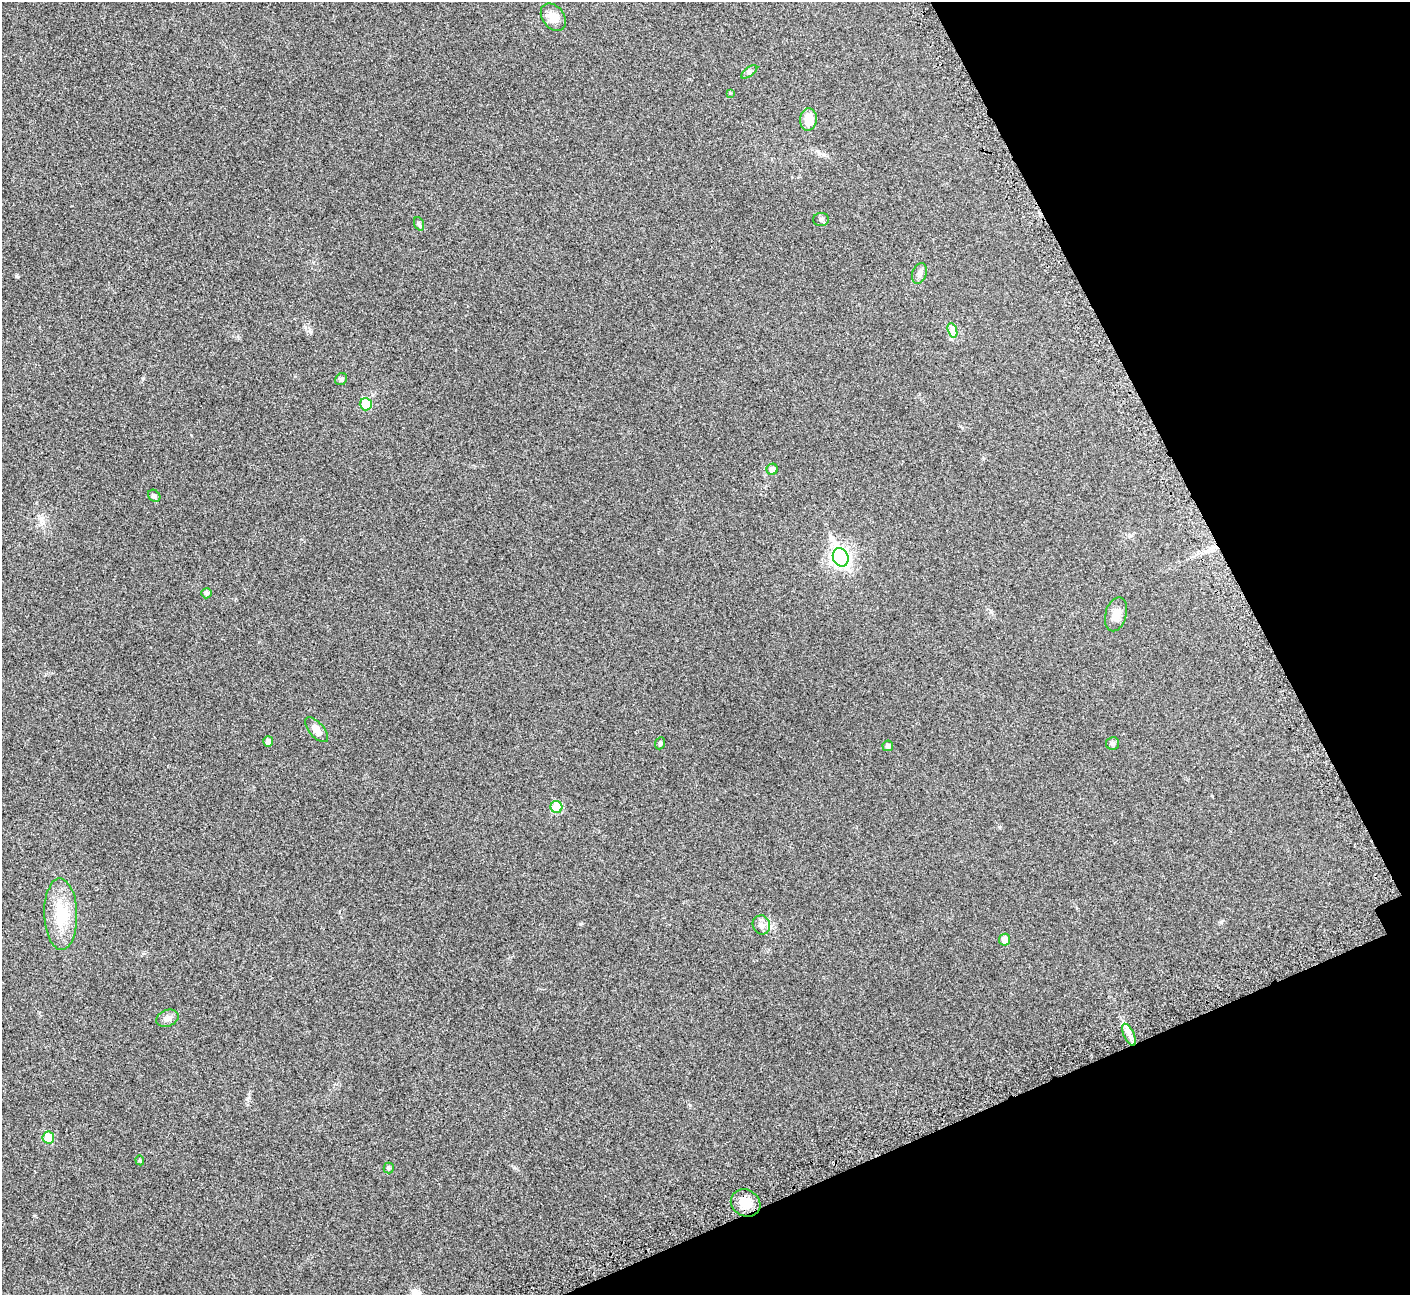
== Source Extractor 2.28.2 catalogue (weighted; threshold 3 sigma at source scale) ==
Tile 12 of 4 x 4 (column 4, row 3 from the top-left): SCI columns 4314-5721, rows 1541-2833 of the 5816 x 5795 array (HDU 1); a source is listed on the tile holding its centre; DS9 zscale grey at full resolution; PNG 1412 x 1297 px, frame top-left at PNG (2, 2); each listed source drawn as its Kron ellipse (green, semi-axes under 4 px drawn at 4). Shown black and unused: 21% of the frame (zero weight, under 3 of 5 exposures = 5% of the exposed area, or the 3 px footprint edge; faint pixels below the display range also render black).
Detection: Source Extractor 2.28.2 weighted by HDU 2 'WHT'; one run over the whole footprint, this tile lists its part. Background 0.0258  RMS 0.006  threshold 0.0271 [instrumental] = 3 sigma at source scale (4.5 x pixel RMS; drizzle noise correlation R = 1.50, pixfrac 1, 0.05/0.05 arcsec/px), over >= 5 px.
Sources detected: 30; all 30 listed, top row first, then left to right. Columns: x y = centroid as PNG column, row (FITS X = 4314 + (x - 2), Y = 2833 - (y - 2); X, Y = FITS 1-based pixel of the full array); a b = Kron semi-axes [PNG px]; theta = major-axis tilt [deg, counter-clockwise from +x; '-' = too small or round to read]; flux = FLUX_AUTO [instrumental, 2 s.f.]
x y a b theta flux
553 17 15 10 -52 5.7
749 72 9 4 36 1.2
730 93 4 4 - 0.45
808 120 11 8 83 7.8
821 220 8 6 1 1.4
419 224 7 4 -69 1.1
919 273 11 7 73 2.1
952 330 7 4 -72 1.4
341 379 6 5 - 1.1
366 404 6 6 - 11
772 469 6 5 - 2.6
154 496 7 5 -45 1
841 557 9 7 -67 200
206 593 5 5 - 1.4
1116 614 17 10 75 5.5
316 730 15 7 -49 3.9
268 741 5 5 - 2.3
660 743 6 4 68 0.86
1112 743 6 6 - 1.3
888 746 5 5 - 1.6
556 807 6 6 - 18
61 914 36 16 -88 21
761 925 9 8 - 2.8
1004 940 6 5 - 4.3
167 1018 11 8 20 2.6
1129 1035 12 5 -64 3.1
48 1138 6 6 - 13
140 1160 5 4 - 0.72
389 1168 5 5 - 0.77
746 1203 15 13 -30 8.2
Unlisted compact peaks at least as high as the median listed source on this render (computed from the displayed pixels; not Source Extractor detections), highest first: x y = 16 276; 580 924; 1221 922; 514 1168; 690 1105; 143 378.